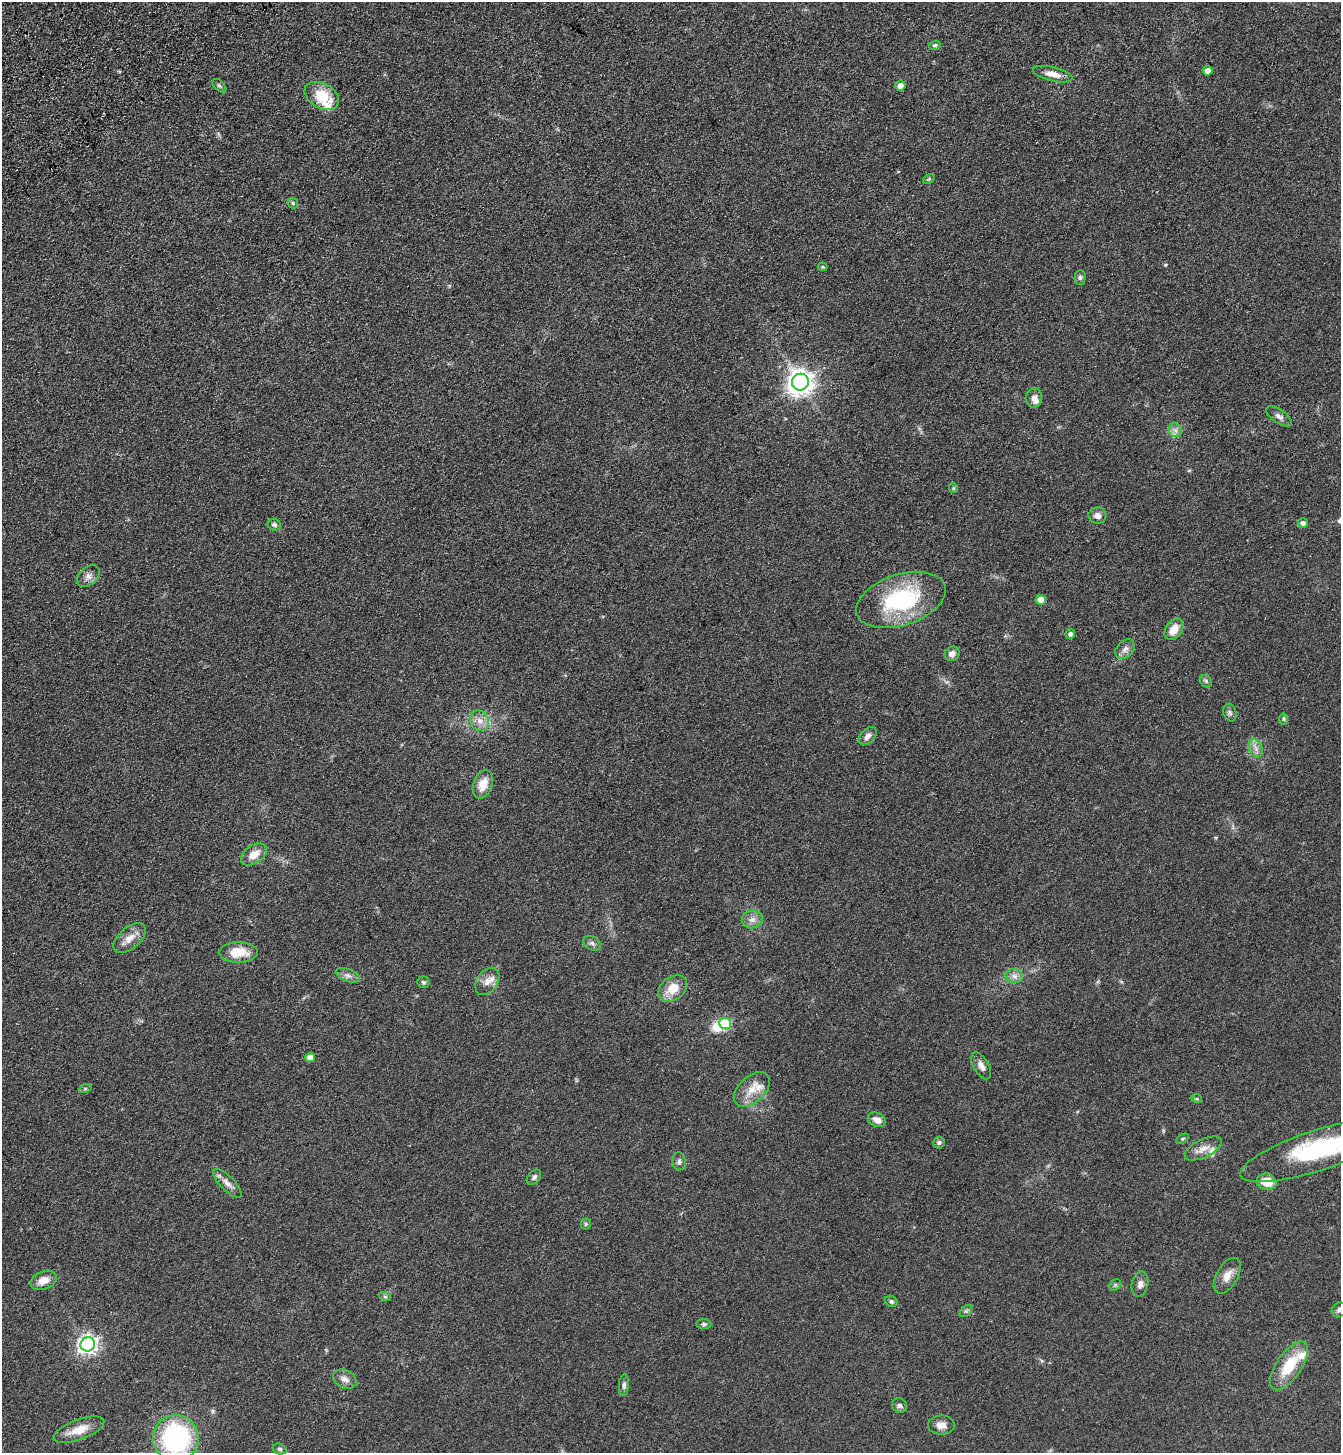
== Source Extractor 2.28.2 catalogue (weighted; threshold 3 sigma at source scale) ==
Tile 11 of 4 x 4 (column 3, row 3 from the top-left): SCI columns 2913-4251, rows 1557-3007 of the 5958 x 6014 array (HDU 1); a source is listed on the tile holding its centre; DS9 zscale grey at full resolution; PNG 1343 x 1455 px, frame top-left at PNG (2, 2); each listed source drawn as its Kron ellipse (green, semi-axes under 4 px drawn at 4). Shown black and unused: <1% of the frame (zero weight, under 3 of 4 exposures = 6% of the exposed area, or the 3 px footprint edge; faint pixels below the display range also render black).
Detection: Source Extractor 2.28.2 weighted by HDU 2 'WHT'; one run over the whole footprint, this tile lists its part. Background 0.118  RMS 0.0089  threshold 0.0402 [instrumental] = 3 sigma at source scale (4.5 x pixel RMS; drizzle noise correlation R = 1.50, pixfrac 1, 0.05/0.05 arcsec/px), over >= 5 px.
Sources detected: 82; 1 inside a brighter object's white glare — neither listed nor drawn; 5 inside a brighter listed object's ellipse — not listed separately; the other 76 listed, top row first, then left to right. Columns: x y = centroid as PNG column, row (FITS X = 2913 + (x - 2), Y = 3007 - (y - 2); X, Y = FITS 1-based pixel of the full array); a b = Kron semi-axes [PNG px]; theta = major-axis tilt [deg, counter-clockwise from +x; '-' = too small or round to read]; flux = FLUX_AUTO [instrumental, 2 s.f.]
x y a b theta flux
935 45 6 4 22 1.6
1208 71 5 4 - 6.3
1053 74 20 7 -13 8.5
900 85 5 5 - 6.2
219 86 8 5 -44 1.7
322 96 18 12 -29 27
929 179 6 4 34 1.2
293 203 6 5 - 1.4
823 267 5 4 - 1.1
1080 277 7 5 88 1.8
800 382 8 8 - 860
1034 398 10 8 83 5
1279 416 15 6 -34 3.9
1175 430 7 6 - 3.4
953 488 5 4 - 0.97
1097 516 9 8 - 4.8
1303 523 5 4 - 3.4
274 525 7 5 -26 2.4
88 576 13 9 42 5.3
901 600 46 25 18 87
1041 600 5 5 - 8.9
1174 629 12 8 55 11
1070 634 5 5 - 2.9
1125 649 11 8 47 4.5
952 654 8 7 - 4.6
1206 681 7 5 -47 1.8
1230 713 9 6 -75 2.4
1284 719 6 4 90 1.2
479 721 11 9 -60 6.7
868 736 11 6 46 4.4
1256 748 9 6 -70 4.1
483 784 15 9 70 12
254 854 14 9 33 11
752 919 10 9 - 5.1
130 938 19 10 41 9.5
592 943 9 6 -29 2.8
238 952 19 10 0 19
348 975 13 6 -21 3.9
1014 976 8 7 - 4.1
487 981 15 10 55 7.8
423 982 6 5 - 1.6
673 988 16 11 38 15
725 1024 6 5 - 61
310 1057 5 4 - 10
981 1066 15 7 -60 5.1
85 1089 7 4 19 1.3
752 1090 21 13 43 13
1197 1099 5 3 - 0.98
877 1120 9 7 -24 6.7
1182 1139 7 4 31 1.1
939 1142 6 5 - 1.8
1203 1149 20 9 26 8.3
1317 1151 80 20 18 100
679 1161 9 6 -85 2.6
534 1177 8 6 51 2.3
1267 1182 10 8 -15 14
227 1183 19 7 -46 6
586 1224 5 5 - 1.3
1227 1276 20 10 60 8.7
44 1280 14 9 22 9.6
1140 1284 13 8 79 4.8
1115 1285 6 5 - 1.6
385 1297 6 4 -19 1.3
891 1301 6 5 - 1.7
1339 1310 8 7 - 2.7
966 1311 7 4 44 1.6
704 1324 7 5 -2 1.8
88 1344 7 7 - 410
1289 1366 28 12 55 31
345 1379 12 9 -27 5.4
624 1385 11 5 86 2.4
899 1406 8 7 - 2.4
941 1425 13 9 -1 6.7
79 1430 27 10 20 15
176 1438 23 22 - 140
280 1449 7 5 -15 1.7
Isophote crosses this tile's border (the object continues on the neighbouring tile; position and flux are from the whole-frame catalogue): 3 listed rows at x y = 1317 1151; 1339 1310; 176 1438